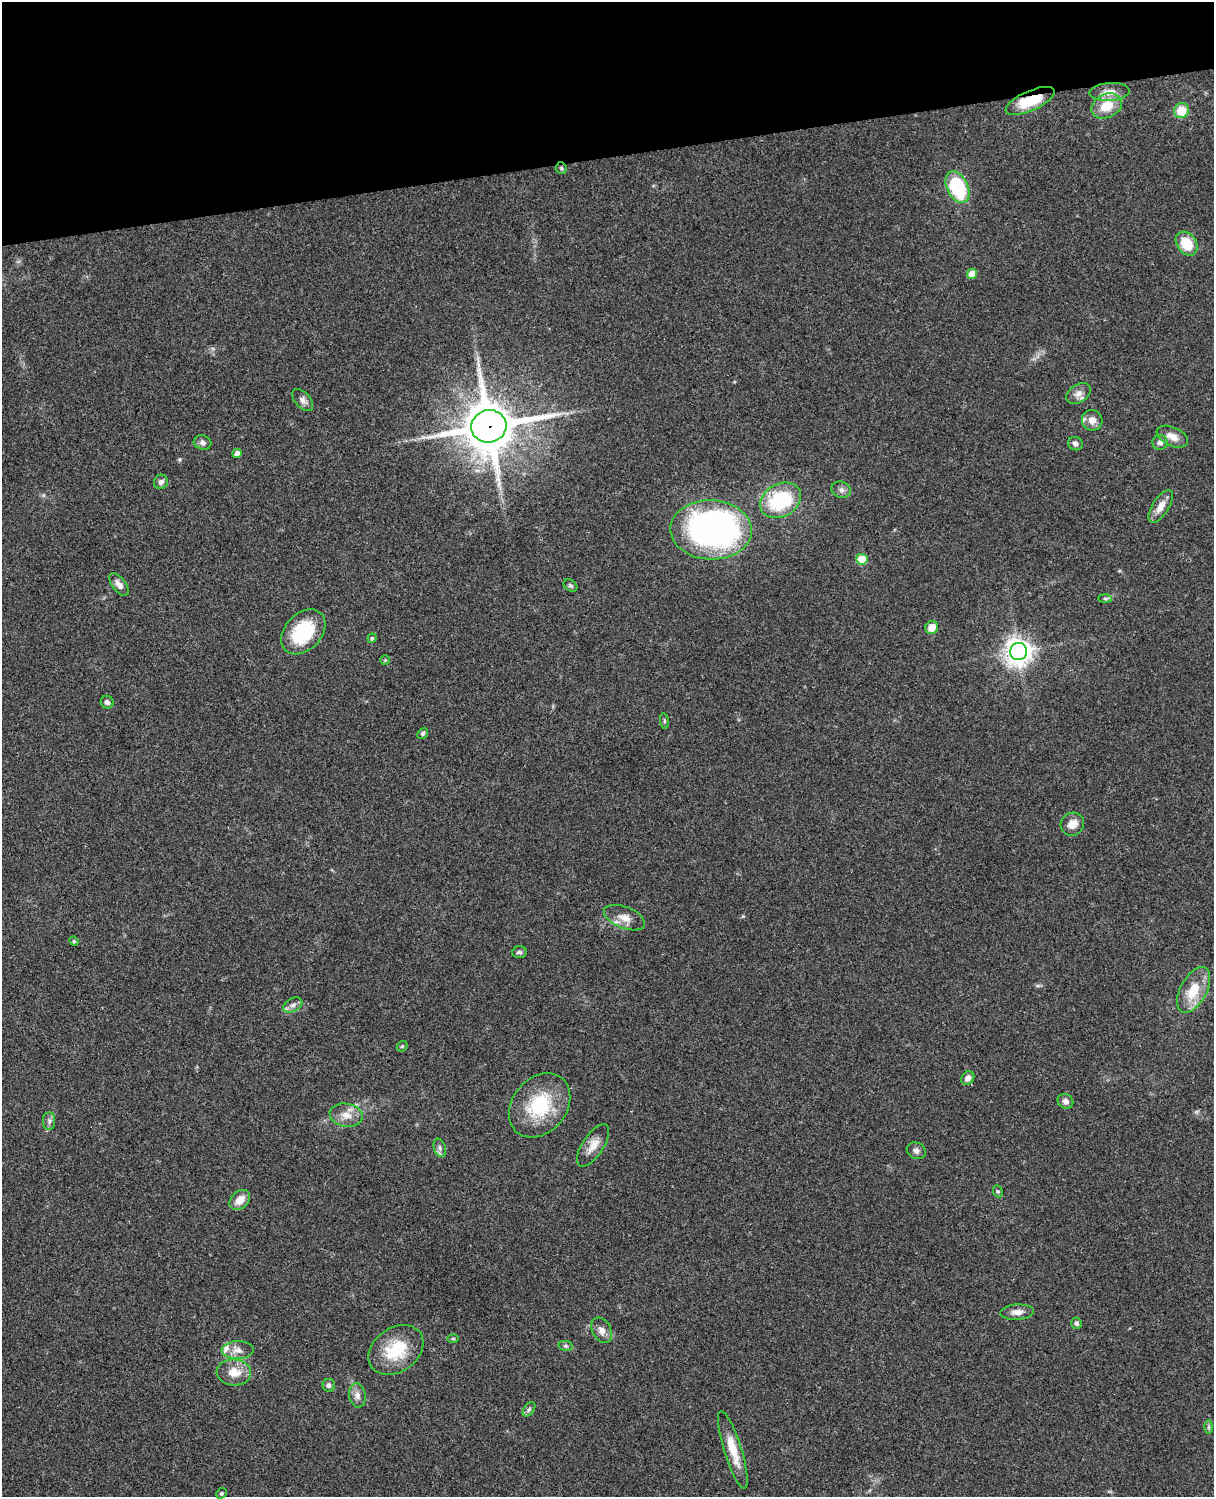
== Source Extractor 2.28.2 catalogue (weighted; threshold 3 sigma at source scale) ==
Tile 3 of 4 x 3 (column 3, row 1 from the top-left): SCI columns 2545-3756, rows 3269-4763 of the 5087 x 4929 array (HDU 1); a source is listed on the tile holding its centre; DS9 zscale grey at full resolution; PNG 1216 x 1499 px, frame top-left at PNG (2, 2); each listed source drawn as its Kron ellipse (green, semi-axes under 4 px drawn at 4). Shown black and unused: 10% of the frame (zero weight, under 3 of 4 exposures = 6% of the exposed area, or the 3 px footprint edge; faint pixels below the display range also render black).
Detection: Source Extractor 2.28.2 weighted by HDU 2 'WHT'; one run over the whole footprint, this tile lists its part. Background 0.0756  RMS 0.0057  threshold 0.0257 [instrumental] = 3 sigma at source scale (4.5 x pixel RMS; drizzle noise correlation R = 1.50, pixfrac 1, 0.05/0.05 arcsec/px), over >= 5 px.
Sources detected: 68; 1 inside a brighter object's white glare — neither listed nor drawn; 2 inside a brighter listed object's ellipse — not listed separately; the other 65 listed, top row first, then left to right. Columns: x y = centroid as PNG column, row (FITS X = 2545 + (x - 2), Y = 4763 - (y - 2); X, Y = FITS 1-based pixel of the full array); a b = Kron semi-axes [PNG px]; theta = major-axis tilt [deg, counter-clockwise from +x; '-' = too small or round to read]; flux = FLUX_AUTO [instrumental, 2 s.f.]
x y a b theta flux
1109 92 20 9 4 5.8
1030 101 26 10 24 18
1107 106 16 11 26 12
1181 111 7 7 - 13
561 168 6 5 - 0.96
957 187 17 10 -64 38
1187 244 13 9 -52 15
972 274 5 5 - 7.4
1079 393 13 9 32 3.9
303 400 13 7 -47 2.7
1092 420 10 10 - 4.6
489 426 18 16 14 2800
1172 437 17 9 -23 5.3
202 442 9 7 -16 2
1160 442 7 7 - 2.4
1075 444 7 6 - 1.9
237 453 5 4 - 3
161 482 7 7 - 1.8
841 490 10 8 -14 2.3
781 500 22 16 29 41
1161 506 18 8 57 6.1
711 530 40 29 -2 210
862 559 5 5 - 16
119 584 13 6 -53 3.2
570 586 7 5 -38 1.1
1105 598 6 4 -2 1.1
932 627 7 6 - 6.3
303 632 26 18 46 32
372 638 4 4 - 0.74
1018 652 8 8 - 610
385 660 4 4 - 0.63
107 702 6 6 - 1.9
664 721 8 4 -82 0.92
423 733 6 5 - 1.1
1072 824 12 11 - 5.6
624 918 21 10 -21 6.4
74 941 5 4 - 0.83
519 952 7 5 4 1.6
1194 990 25 13 61 15
293 1005 10 6 28 2.3
402 1046 6 4 42 0.79
968 1078 7 6 - 3.2
1065 1101 8 7 - 2.8
540 1105 35 27 50 33
346 1115 17 11 -11 6.7
49 1121 9 6 90 1.9
593 1145 24 10 57 6.5
440 1148 9 6 -73 1.8
916 1151 10 8 -28 2
998 1191 6 4 -68 0.9
240 1200 12 8 43 5.9
1017 1312 16 7 3 4.2
1076 1323 5 5 - 1.8
602 1330 13 9 -60 3.8
453 1339 6 4 1 0.74
566 1346 7 5 -10 1.1
238 1350 16 9 1 4.7
396 1350 30 22 35 25
234 1372 17 13 -4 9
329 1385 6 6 - 1.7
357 1395 12 8 -82 3.6
529 1409 8 5 55 1.2
1208 1427 7 4 -90 1.1
733 1450 40 8 -73 13
221 1493 6 4 43 0.79
Overlapping masked pixels (flux is a lower limit): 2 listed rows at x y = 1030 101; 489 426